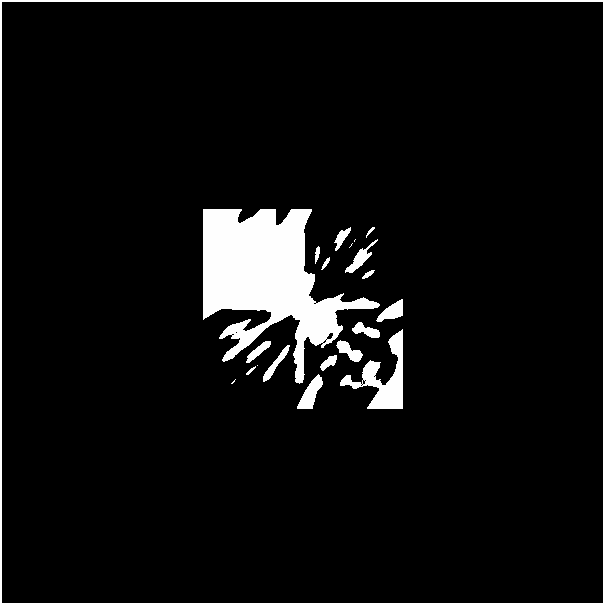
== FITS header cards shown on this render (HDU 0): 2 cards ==
NAXIS1  =                  601
NAXIS2  =                  601

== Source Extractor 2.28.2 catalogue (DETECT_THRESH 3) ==
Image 601 x 601 px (HDU 0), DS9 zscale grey, 1 PNG px = 1 image px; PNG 605 x 605 px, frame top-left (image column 1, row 601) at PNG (2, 2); no overlay
Background 0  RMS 5.6e-45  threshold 1.68e-44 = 3 sigma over >= 5 px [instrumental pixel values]
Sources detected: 15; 6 with non-positive FLUX_AUTO (blend fragments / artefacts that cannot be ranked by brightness) are not listed; the other 9 listed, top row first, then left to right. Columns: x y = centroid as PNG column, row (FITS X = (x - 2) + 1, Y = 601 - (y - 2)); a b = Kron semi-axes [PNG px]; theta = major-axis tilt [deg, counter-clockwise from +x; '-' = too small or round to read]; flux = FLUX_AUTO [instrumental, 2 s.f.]
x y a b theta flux
370 231 7 2 48 1.7e-11
317 254 12 3 80 4.6e-10
325 264 10 3 58 1.7e-10
367 274 10 3 34 2.0e-10
303 308 17 11 48 3.9e+01
347 350 26 9 -37 3.7e-09
329 361 15 6 37 2.2e-09
251 370 10 2 40 2.1e-10
310 390 22 8 56 8.8e-09
At the frame edge (FLAGS 8, measured only in part): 1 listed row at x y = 303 308
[6 non-positive-flux detections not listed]